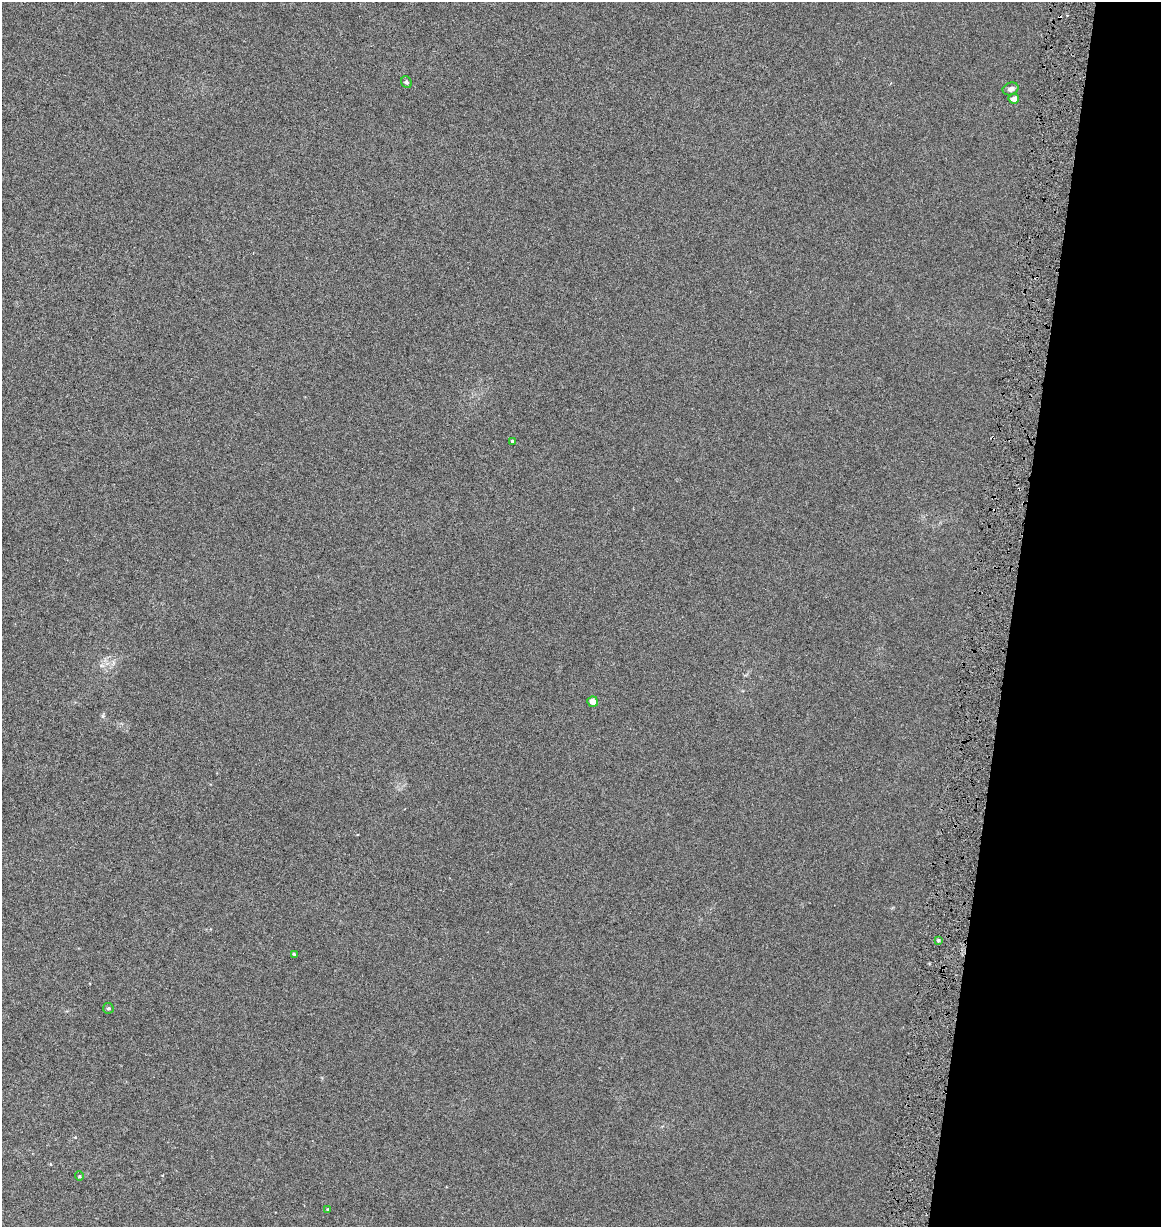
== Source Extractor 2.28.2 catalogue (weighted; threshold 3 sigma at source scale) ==
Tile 8 of 4 x 4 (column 4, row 2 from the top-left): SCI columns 3764-4922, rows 2451-3675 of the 5150 x 4910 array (HDU 1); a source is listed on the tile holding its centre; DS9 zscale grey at full resolution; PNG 1163 x 1229 px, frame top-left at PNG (2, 2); each listed source drawn as its Kron ellipse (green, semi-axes under 4 px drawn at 4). Shown black and unused: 13% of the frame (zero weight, under 3 of 6 exposures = <1% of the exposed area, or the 3 px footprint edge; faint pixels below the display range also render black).
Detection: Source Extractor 2.28.2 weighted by HDU 2 'WHT'; one run over the whole footprint, this tile lists its part. Background 0.00109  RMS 0.0025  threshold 0.0103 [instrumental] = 3 sigma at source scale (4.09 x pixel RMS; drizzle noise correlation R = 1.36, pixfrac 0.8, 0.0396/0.0396 arcsec/px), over >= 5 px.
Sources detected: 12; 2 cosmic-ray / hot-pixel residue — neither listed nor drawn; the other 10 listed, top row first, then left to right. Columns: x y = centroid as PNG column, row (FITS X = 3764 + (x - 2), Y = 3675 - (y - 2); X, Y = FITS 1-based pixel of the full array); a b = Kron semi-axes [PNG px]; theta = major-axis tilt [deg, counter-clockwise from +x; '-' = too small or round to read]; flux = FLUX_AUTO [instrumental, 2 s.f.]
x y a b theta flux
406 82 6 5 - 0.47
1011 89 8 6 21 0.81
1014 99 5 5 - 1.3
512 441 4 3 - 0.33
593 702 5 5 - 1.8
938 940 4 4 - 0.36
294 954 4 3 - 0.23
108 1008 5 5 - 0.4
79 1176 5 4 - 0.26
328 1209 3 3 - 0.18